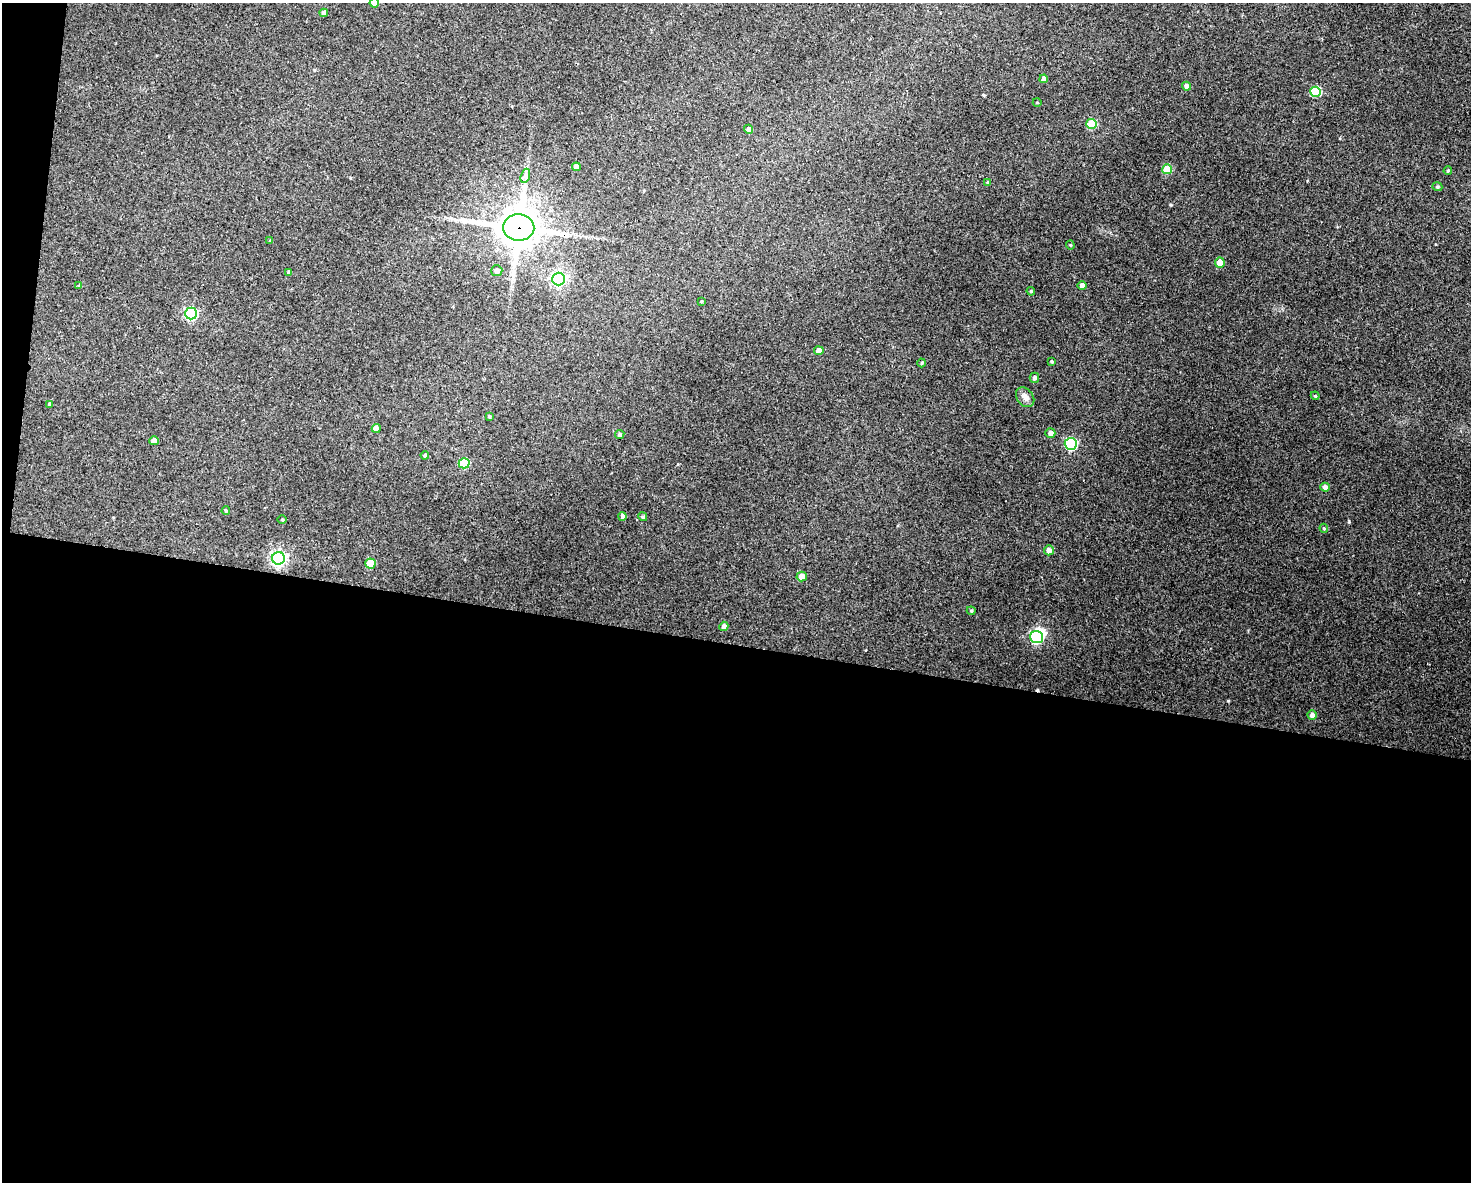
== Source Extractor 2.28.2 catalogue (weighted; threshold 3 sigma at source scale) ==
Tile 10 of 3 x 4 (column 1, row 4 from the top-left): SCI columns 109-1577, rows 1-1180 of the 4742 x 4720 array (HDU 1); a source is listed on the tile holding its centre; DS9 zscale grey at full resolution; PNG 1473 x 1184 px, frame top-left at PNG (2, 3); each listed source drawn as its Kron ellipse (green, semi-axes under 4 px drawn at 4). Shown black and unused: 47% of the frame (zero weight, under 3 of 4 exposures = <1% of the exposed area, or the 3 px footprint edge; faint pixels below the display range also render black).
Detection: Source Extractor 2.28.2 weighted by HDU 2 'WHT'; one run over the whole footprint, this tile lists its part. Background 0.125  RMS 0.0065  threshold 0.0292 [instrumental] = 3 sigma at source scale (4.5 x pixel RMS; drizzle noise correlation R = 1.50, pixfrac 1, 0.05/0.05 arcsec/px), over >= 5 px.
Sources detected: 57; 1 inside a brighter object's white glare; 1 cosmic-ray / hot-pixel residue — neither listed nor drawn; the other 55 listed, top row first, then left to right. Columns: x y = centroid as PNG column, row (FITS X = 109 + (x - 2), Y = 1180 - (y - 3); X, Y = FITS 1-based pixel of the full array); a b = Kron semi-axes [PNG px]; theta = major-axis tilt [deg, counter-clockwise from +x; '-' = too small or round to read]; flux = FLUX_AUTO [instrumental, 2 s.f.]
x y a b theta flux
374 3 4 4 - 6.6
324 13 4 4 - 2.1
1044 79 4 4 - 3.5
1187 86 4 4 - 3
1315 92 5 5 - 35
1037 102 4 3 - 0.44
1092 124 5 5 - 23
749 129 5 4 - 2
576 167 4 4 - 3.6
1167 169 5 5 - 20
1448 171 4 3 - 0.77
525 176 7 4 71 1.7
988 182 4 4 - 0.56
1437 187 5 4 - 0.97
519 227 15 13 -2 1700
270 241 3 3 - 0.83
1070 245 4 4 - 0.7
1220 263 5 5 - 9.4
497 271 5 5 - 2.5
289 272 4 3 - 1.4
558 279 6 6 - 170
79 286 4 3 - 1
1082 286 4 4 - 3.8
1031 291 4 4 - 0.76
701 301 3 3 - 0.58
191 313 6 6 - 99
819 351 4 4 - 6.3
1052 362 3 3 - 0.81
922 363 4 4 - 0.71
1034 378 5 4 - 1.8
1315 396 4 4 - 0.7
1025 397 11 8 -52 3.5
50 404 4 4 - 1.6
489 416 3 3 - 0.86
376 428 4 4 - 5.6
1050 433 5 4 - 2.8
620 434 5 4 - 1.3
154 441 4 4 - 4.7
1071 444 6 6 - 84
425 455 4 4 - 1.1
464 463 5 5 - 29
1325 487 5 4 - 2.7
226 511 4 3 - 0.81
623 516 4 4 - 2.3
643 517 4 4 - 1.2
282 519 5 3 - 0.63
1324 528 4 4 - 0.9
1049 550 5 5 - 3.8
278 558 6 6 - 170
370 564 5 5 - 14
802 576 5 5 - 5.6
971 611 4 4 - 0.84
724 626 5 4 - 3.2
1036 637 6 6 - 86
1312 715 5 4 - 2.4
Overlapping masked pixels (flux is a lower limit): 1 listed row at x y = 519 227
Isophote crosses this tile's border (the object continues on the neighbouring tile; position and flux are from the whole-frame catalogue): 1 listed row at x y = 374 3